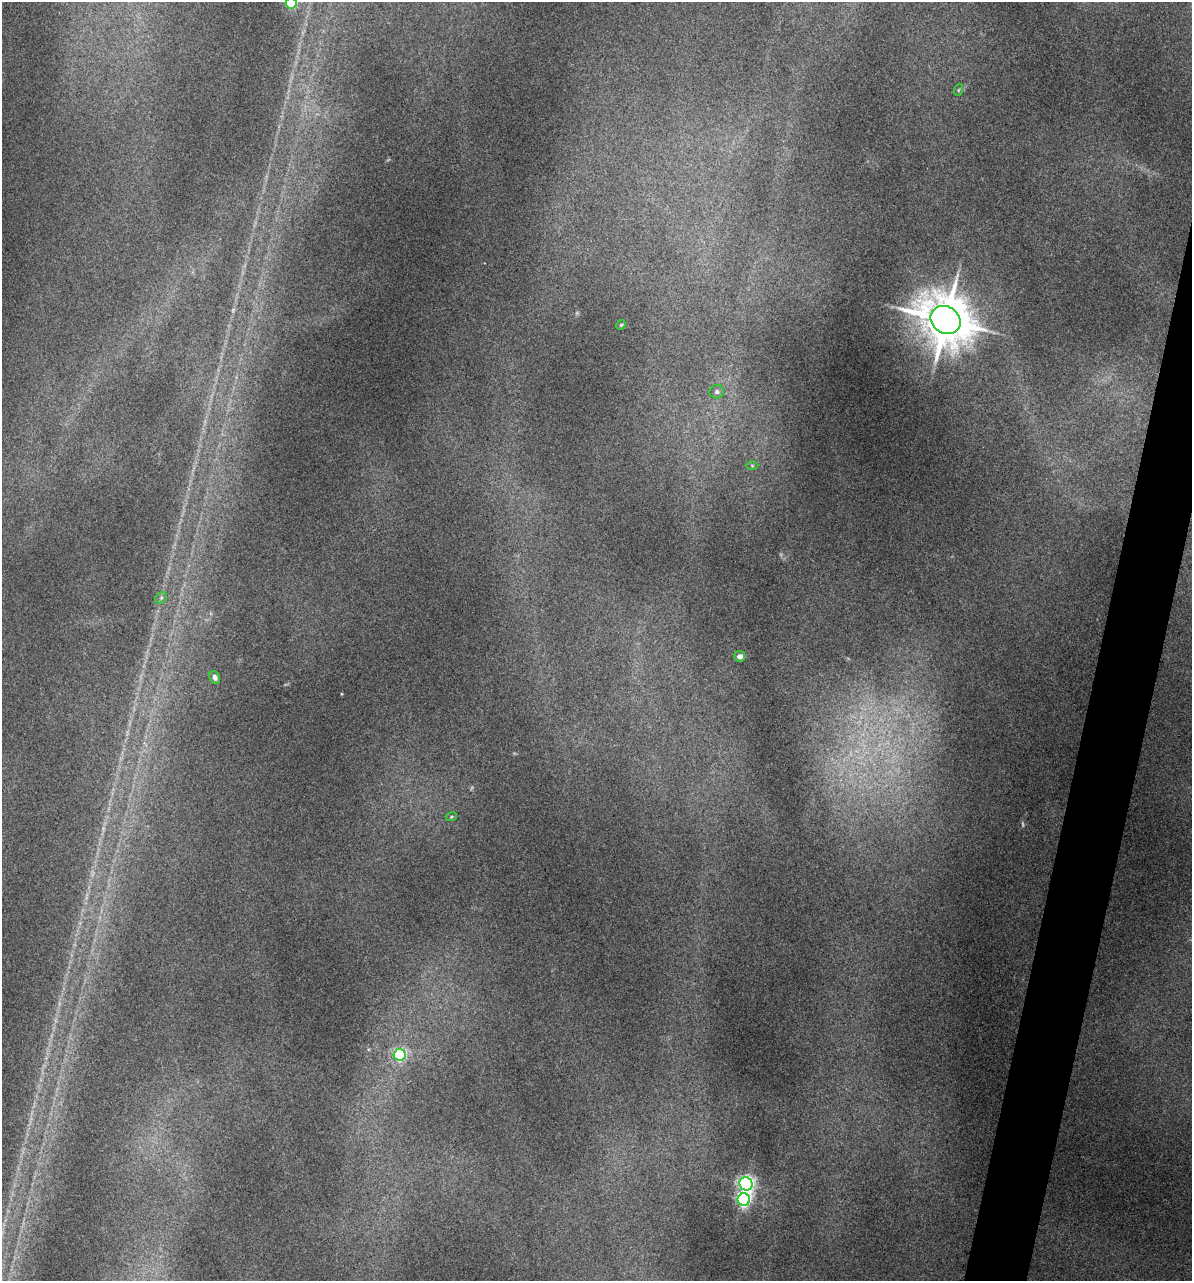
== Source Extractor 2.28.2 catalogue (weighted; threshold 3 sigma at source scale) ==
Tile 10 of 4 x 4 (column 2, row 3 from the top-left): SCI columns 1429-2618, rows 1673-2951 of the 5355 x 5900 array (HDU 1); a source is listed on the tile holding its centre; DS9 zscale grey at full resolution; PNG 1194 x 1283 px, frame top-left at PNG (2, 2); each listed source drawn as its Kron ellipse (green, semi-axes under 4 px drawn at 4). Shown black and unused: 4% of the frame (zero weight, under 3 of 5 exposures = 17% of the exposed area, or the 3 px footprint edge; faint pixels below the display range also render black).
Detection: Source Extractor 2.28.2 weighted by HDU 2 'WHT'; one run over the whole footprint, this tile lists its part. Background 0.18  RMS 0.009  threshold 0.0403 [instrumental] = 3 sigma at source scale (4.5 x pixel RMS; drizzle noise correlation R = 1.50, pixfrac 1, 0.05/0.05 arcsec/px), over >= 5 px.
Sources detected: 14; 1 too faint to see at this stretch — neither listed nor drawn; the other 13 listed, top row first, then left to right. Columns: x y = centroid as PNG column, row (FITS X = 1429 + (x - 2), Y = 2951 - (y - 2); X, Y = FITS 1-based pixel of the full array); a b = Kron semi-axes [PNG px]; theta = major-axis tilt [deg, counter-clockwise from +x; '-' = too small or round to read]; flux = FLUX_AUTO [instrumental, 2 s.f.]
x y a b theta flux
291 3 5 5 - 81
958 90 6 3 70 1
946 320 16 13 -34 4400
621 325 5 4 - 1
717 392 7 6 - 2.7
752 466 6 4 -1 1.1
161 598 6 5 - 1.8
740 656 5 5 - 4.5
215 677 6 5 - 3
451 817 5 4 - 1.1
400 1055 6 5 - 140
746 1184 7 6 - 350
744 1199 6 6 - 230
Isophote crosses this tile's border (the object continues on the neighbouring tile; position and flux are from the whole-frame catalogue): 1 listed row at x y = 291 3